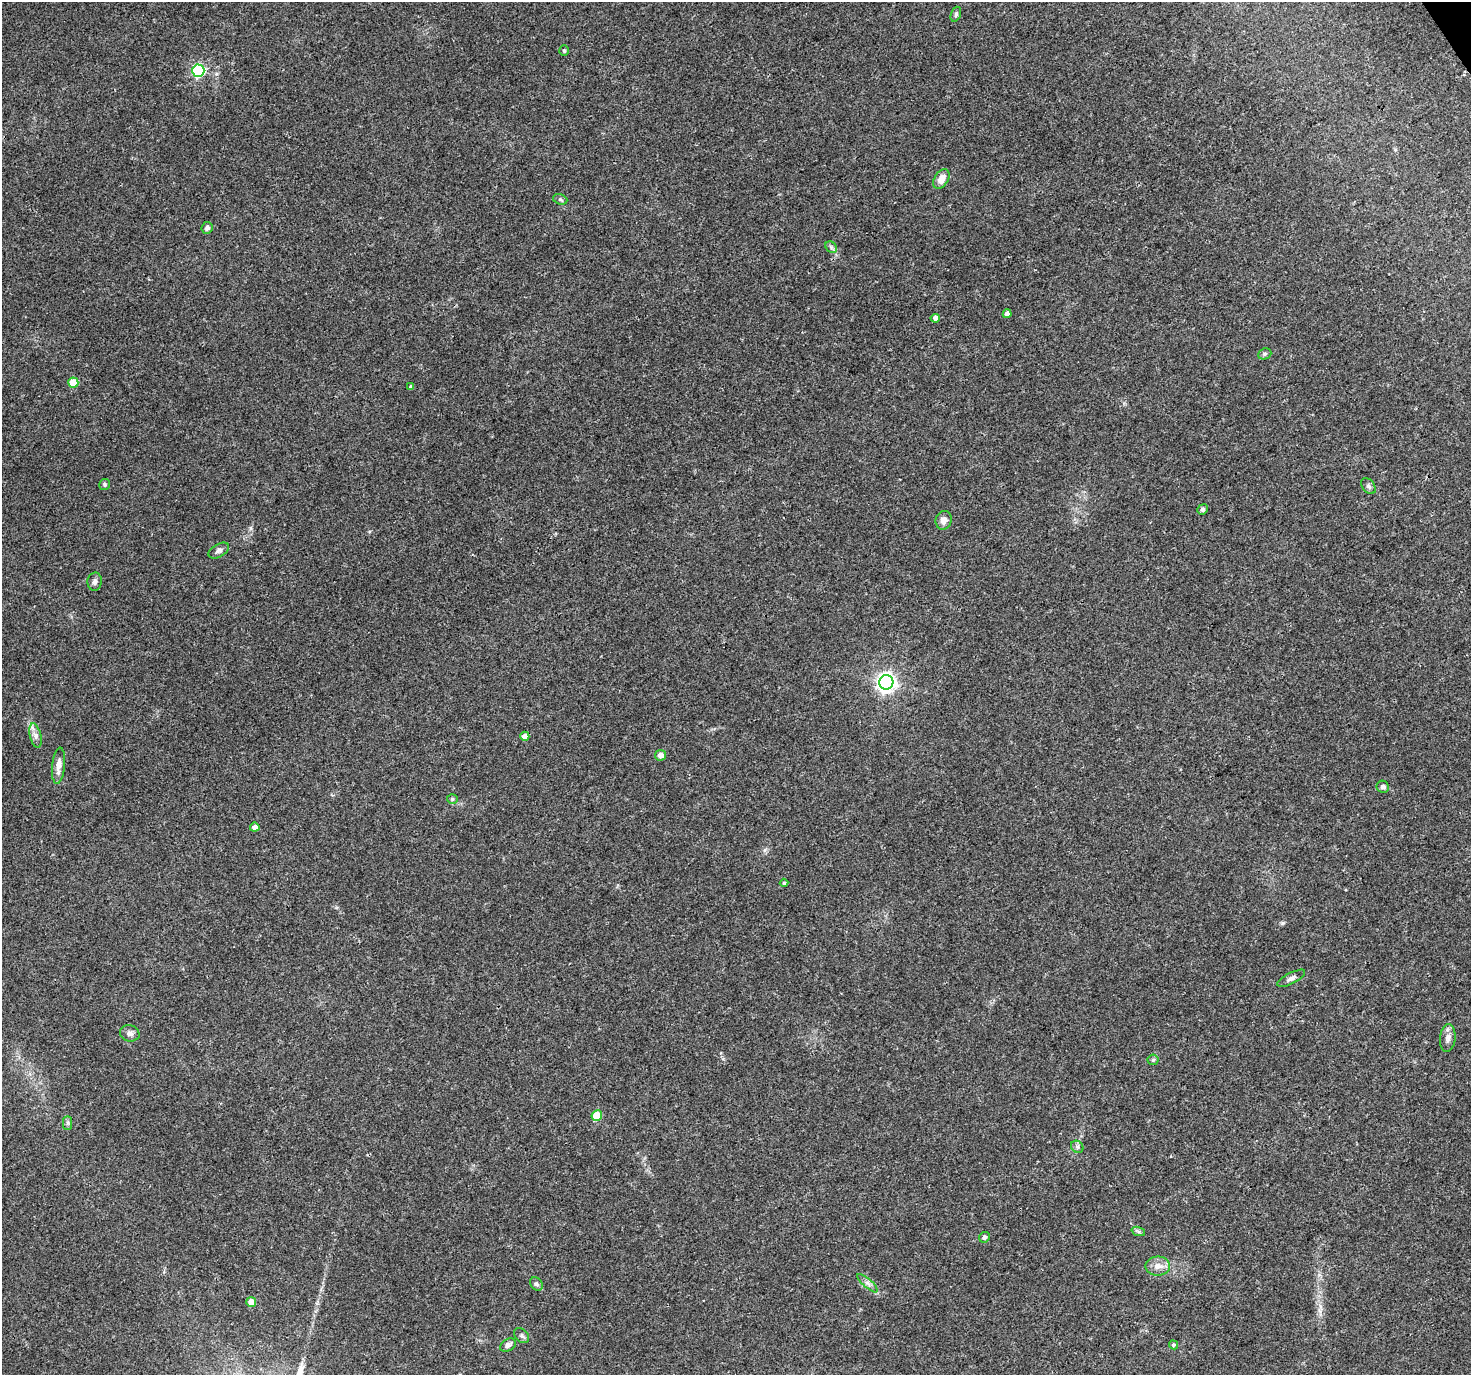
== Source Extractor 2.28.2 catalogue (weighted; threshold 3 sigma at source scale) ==
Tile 10 of 4 x 4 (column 2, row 3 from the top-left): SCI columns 1476-2944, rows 1552-2924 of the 5881 x 5789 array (HDU 1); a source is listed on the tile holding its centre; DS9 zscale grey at full resolution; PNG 1473 x 1377 px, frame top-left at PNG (2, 2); each listed source drawn as its Kron ellipse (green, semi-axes under 4 px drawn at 4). Shown black and unused: <1% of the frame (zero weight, under 3 of 4 exposures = <1% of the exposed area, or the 3 px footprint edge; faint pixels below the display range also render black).
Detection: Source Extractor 2.28.2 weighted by HDU 2 'WHT'; one run over the whole footprint, this tile lists its part. Background 0.0346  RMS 0.0036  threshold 0.0163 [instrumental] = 3 sigma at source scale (4.5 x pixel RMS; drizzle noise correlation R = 1.50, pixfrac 1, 0.0396/0.0396 arcsec/px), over >= 5 px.
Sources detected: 43; all 43 listed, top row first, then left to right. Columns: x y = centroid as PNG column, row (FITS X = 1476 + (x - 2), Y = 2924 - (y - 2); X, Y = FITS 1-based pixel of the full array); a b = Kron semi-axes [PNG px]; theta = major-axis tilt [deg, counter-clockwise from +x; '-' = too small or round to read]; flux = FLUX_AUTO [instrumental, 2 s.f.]
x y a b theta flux
956 14 8 5 71 0.69
564 51 5 4 - 0.49
198 71 6 6 - 51
941 179 10 7 57 3.5
560 199 7 5 -18 0.67
207 228 6 5 - 1.1
831 247 6 5 - 0.81
1007 314 4 4 - 1.6
935 318 4 4 - 1.6
1265 354 7 5 21 0.68
73 383 5 5 - 10
411 387 4 3 - 0.82
104 484 5 5 - 0.57
1368 486 9 6 -52 1
1202 509 5 5 - 0.71
944 520 9 8 - 2.2
219 550 11 6 30 1.2
95 582 9 7 86 1.3
886 682 7 7 - 180
35 736 12 5 -77 1.6
525 736 4 4 - 2.7
660 755 5 5 - 2.3
58 766 18 6 85 2.9
1383 787 6 6 - 1.3
452 799 5 4 - 0.52
255 827 4 4 - 2
784 883 4 4 - 0.49
1291 978 15 5 27 1.4
130 1033 10 8 -16 1.6
1448 1038 14 7 83 2
1153 1060 6 5 - 0.53
597 1116 5 5 - 12
68 1123 7 4 90 0.73
1077 1147 7 5 -45 0.82
1138 1231 7 4 -19 0.64
984 1237 6 5 - 1.1
1158 1266 12 9 -2 3
867 1283 13 4 -40 1.3
536 1284 7 5 -47 0.89
251 1302 5 5 - 3.3
522 1336 9 6 -45 0.87
508 1345 8 6 34 1.4
1173 1345 5 4 - 0.5